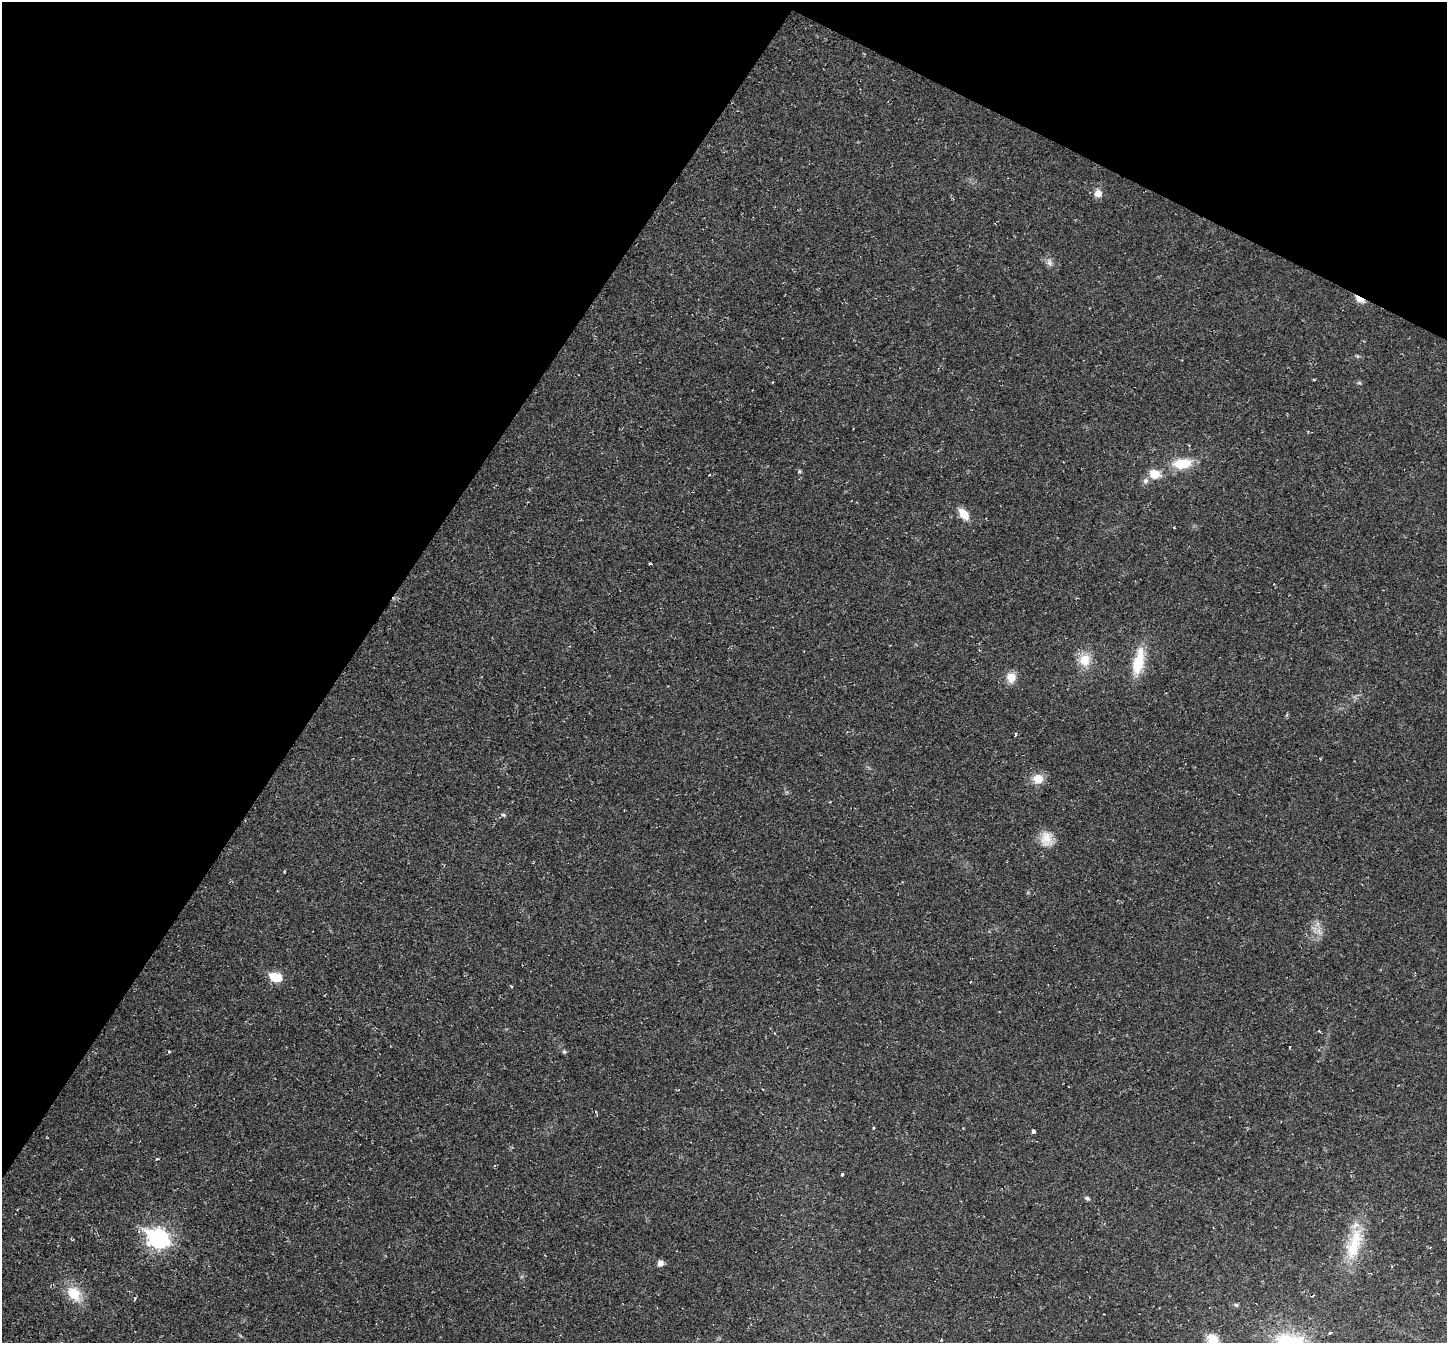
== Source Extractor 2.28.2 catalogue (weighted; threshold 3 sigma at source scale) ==
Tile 2 of 4 x 4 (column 2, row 1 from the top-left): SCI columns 1446-2890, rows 4167-5507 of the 5780 x 5789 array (HDU 1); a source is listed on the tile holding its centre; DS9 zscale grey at full resolution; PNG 1449 x 1345 px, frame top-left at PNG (2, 2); no overlay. Shown black and unused: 30% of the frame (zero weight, under 2 of 3 exposures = <1% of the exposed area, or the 3 px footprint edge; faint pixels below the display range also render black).
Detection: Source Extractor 2.28.2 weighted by HDU 2 'WHT'; one run over the whole footprint, this tile lists its part. Background 0.0216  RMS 0.006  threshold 0.0269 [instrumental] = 3 sigma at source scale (4.5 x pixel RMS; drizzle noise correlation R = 1.50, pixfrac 1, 0.05/0.05 arcsec/px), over >= 5 px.
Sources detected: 44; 1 too faint to see at this stretch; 1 inside a brighter object's white glare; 1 cosmic-ray / hot-pixel residue — not listed; the other 41 listed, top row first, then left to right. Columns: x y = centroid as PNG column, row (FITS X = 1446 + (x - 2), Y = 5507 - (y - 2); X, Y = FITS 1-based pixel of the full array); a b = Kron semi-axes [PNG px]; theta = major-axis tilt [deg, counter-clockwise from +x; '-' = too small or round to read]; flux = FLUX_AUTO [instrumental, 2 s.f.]
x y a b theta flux
1098 193 9 9 - 5.3
1049 262 13 8 -79 3.1
1360 299 8 4 -29 19
1357 356 7 4 0 1
1314 379 4 3 - 0.58
1359 383 6 5 - 0.92
1182 463 25 13 7 18
799 471 5 5 - 0.99
1155 474 13 10 -6 9.2
1146 481 10 8 72 2.5
964 514 13 8 -54 9.8
650 564 3 3 - 1.7
1084 660 18 16 -89 13
1138 662 37 13 78 22
1011 677 12 10 81 8.5
1016 734 4 3 - 0.88
1038 779 13 11 12 9
503 815 6 5 - 1
1047 839 21 17 -66 10
284 871 4 2 - 0.47
1319 931 18 9 -64 5.8
274 977 7 6 - 15
971 982 3 2 - 0.82
511 986 4 3 - 0.51
1290 1047 3 2 - 0.39
169 1051 4 3 - 0.61
564 1052 6 5 - 1.2
873 1128 3 3 - 1.5
1033 1131 4 3 - 7
157 1159 5 2 - 0.56
842 1174 3 3 - 5.5
1087 1198 5 4 - 1.7
158 1238 10 8 -28 280
1354 1243 51 20 72 31
660 1263 6 6 - 3.5
74 1294 23 15 -48 16
135 1298 5 4 - 0.66
1236 1305 6 5 - 1.1
1330 1333 3 3 - 3
941 1339 3 3 - 2.9
1212 1339 9 8 - 17
Overlapping masked pixels (flux is a lower limit): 1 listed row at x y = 1360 299
Isophote crosses this tile's border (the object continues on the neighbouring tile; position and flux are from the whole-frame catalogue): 1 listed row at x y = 1212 1339